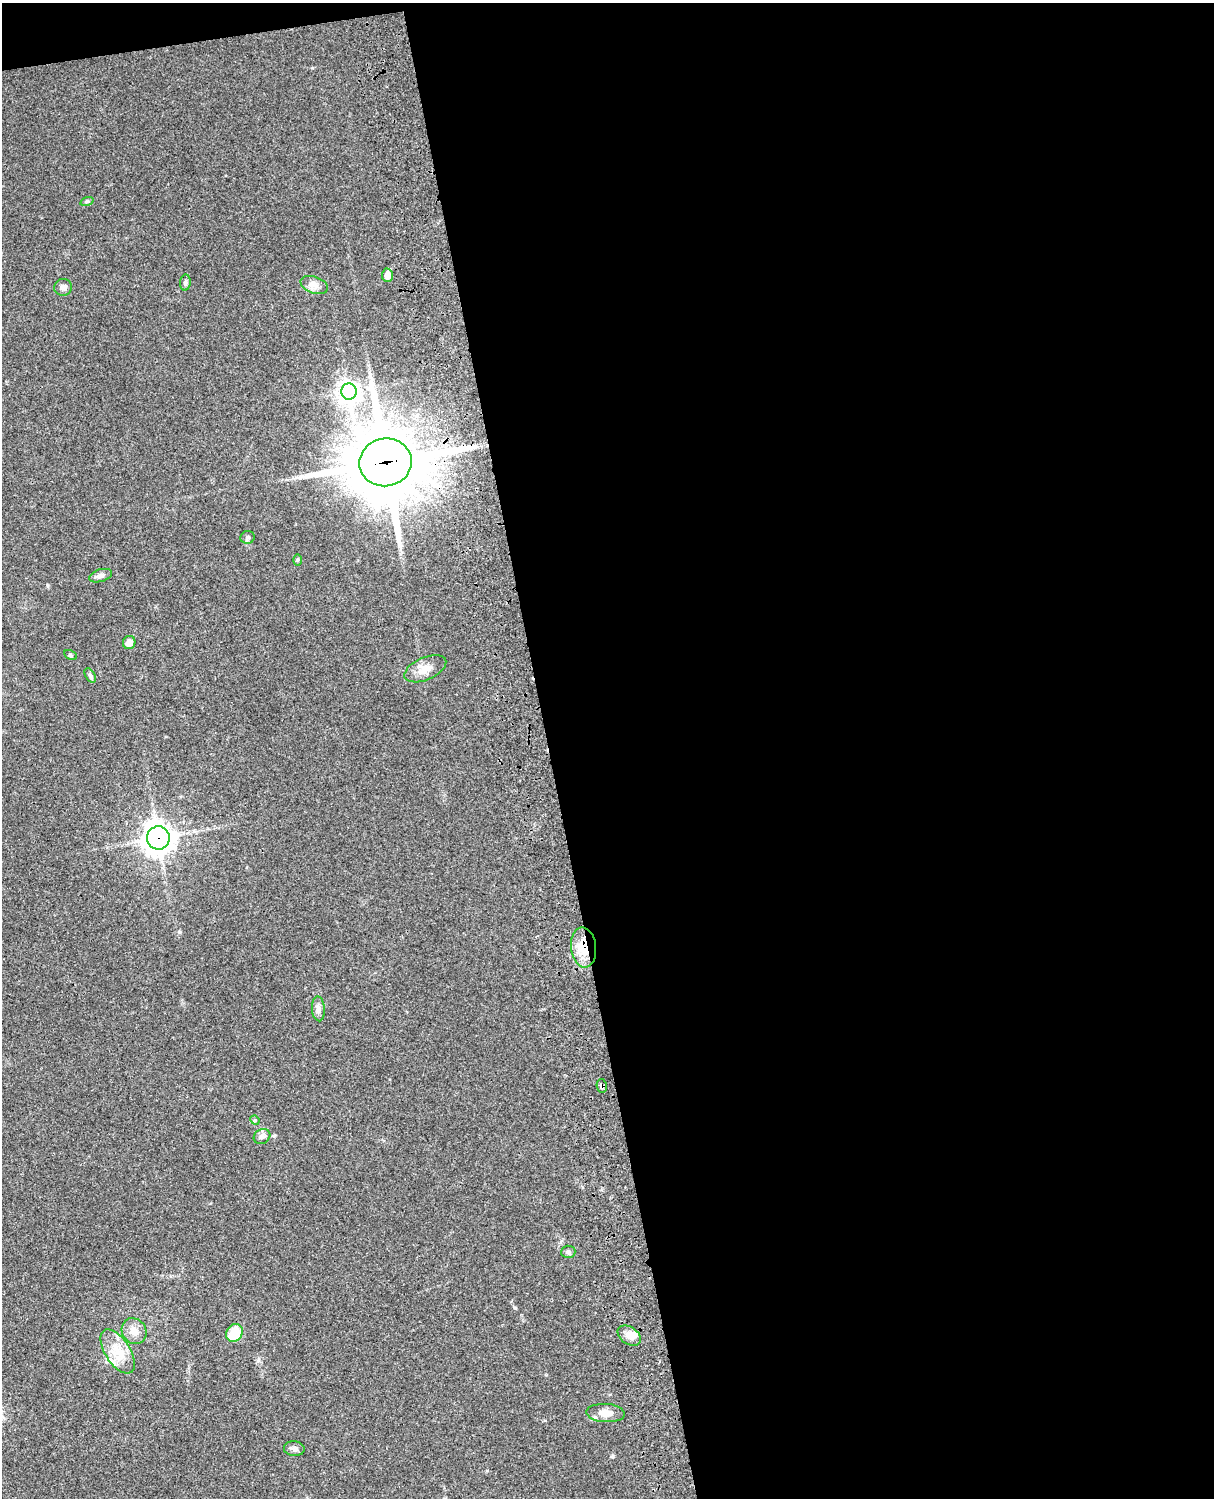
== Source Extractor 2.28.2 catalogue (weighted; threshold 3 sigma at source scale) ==
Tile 4 of 4 x 3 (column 4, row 1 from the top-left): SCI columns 3759-4970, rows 3270-4765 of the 5089 x 4929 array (HDU 1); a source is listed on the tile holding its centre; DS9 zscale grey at full resolution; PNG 1216 x 1500 px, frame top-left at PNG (2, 3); each listed source drawn as its Kron ellipse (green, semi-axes under 4 px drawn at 4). Shown black and unused: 56% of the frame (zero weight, under 3 of 4 exposures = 6% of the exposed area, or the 3 px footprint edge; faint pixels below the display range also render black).
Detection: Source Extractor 2.28.2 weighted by HDU 2 'WHT'; one run over the whole footprint, this tile lists its part. Background 0.0748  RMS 0.0058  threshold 0.0262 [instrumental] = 3 sigma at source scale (4.5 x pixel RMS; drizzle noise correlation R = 1.50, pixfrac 1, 0.05/0.05 arcsec/px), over >= 5 px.
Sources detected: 30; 3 inside a brighter listed object's ellipse — not listed separately; the other 27 listed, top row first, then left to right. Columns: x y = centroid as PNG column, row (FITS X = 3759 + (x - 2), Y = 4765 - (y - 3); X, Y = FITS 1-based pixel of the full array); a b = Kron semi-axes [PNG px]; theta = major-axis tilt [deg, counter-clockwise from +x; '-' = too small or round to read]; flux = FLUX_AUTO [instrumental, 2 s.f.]
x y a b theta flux
87 201 7 4 18 0.75
387 275 7 5 88 4.1
185 283 8 5 84 1.3
314 285 14 8 -19 3.8
63 287 9 8 - 2.2
349 392 8 7 - 370
386 462 26 24 11 5200
247 537 7 6 - 1.2
298 560 6 4 89 0.7
100 576 12 6 17 2.3
129 642 6 6 - 4.2
70 655 6 4 -28 0.89
425 669 22 11 23 7
90 675 8 4 -58 1.2
158 838 11 11 - 640
584 947 20 12 -84 15
318 1009 12 6 -86 2.9
602 1086 7 5 -80 1.2
255 1120 5 4 - 0.71
262 1136 8 7 - 2.2
568 1252 7 6 - 1.4
134 1331 13 11 -51 5.3
234 1333 9 8 - 15
629 1336 13 8 -35 4.3
118 1351 25 12 -57 11
605 1413 19 9 -4 5.4
294 1449 10 7 -6 2.4
Overlapping masked pixels (flux is a lower limit): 4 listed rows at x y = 386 462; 158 838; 584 947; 602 1086
Unlisted compact peaks at least as high as the median listed source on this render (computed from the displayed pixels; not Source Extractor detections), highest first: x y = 515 1308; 613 1456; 179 932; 47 585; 258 1360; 312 68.